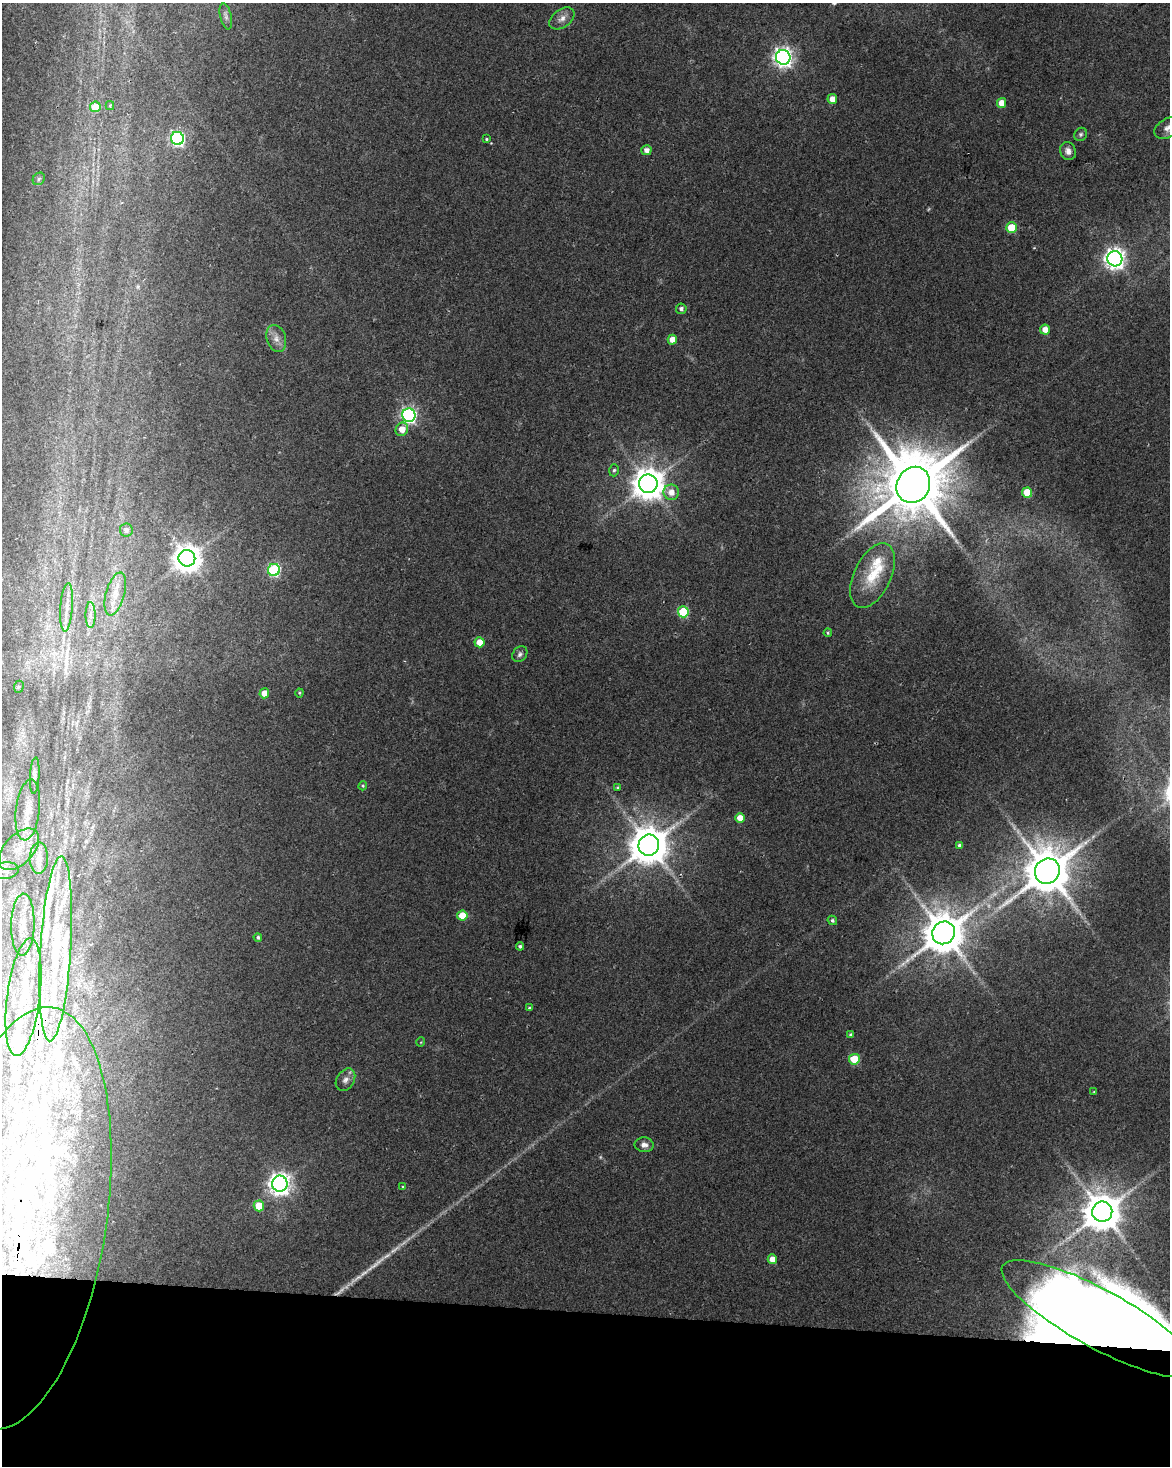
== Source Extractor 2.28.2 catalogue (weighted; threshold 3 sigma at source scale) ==
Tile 10 of 4 x 3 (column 2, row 3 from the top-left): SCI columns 1175-2342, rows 284-1747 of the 4677 x 4900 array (HDU 1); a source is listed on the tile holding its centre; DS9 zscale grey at full resolution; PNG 1172 x 1468 px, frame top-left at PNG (2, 3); each listed source drawn as its Kron ellipse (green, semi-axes under 4 px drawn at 4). Shown black and unused: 11% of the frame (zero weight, under 2 of 3 exposures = <1% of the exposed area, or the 3 px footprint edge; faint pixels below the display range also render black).
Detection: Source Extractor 2.28.2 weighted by HDU 2 'WHT'; one run over the whole footprint, this tile lists its part. Background 0.0368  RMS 0.0047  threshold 0.0212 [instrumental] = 3 sigma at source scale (4.5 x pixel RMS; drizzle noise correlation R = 1.50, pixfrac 1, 0.0396/0.0396 arcsec/px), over >= 5 px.
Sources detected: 116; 6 too faint to see at this stretch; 7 inside a brighter object's white glare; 2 long thin detections or spike segments (spike, bleed or trail) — neither listed nor drawn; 27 inside a brighter listed object's ellipse — not listed separately; the other 74 listed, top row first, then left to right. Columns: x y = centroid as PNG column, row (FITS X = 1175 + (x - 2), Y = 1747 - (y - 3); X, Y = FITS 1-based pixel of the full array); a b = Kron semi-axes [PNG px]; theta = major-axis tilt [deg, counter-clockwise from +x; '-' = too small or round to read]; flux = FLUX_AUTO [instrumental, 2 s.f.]
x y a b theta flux
226 16 13 5 -77 1.5
562 18 14 9 36 3.4
783 57 7 7 - 240
832 99 5 5 - 4.8
1002 103 5 4 - 5.1
110 106 4 3 - 0.83
95 107 5 5 - 13
1168 128 15 9 30 3.5
1081 134 7 6 - 0.99
177 138 6 6 - 110
486 139 3 3 - 0.52
646 150 5 5 - 2.8
1068 151 9 8 - 2.7
39 179 7 5 47 1.1
1011 228 5 5 - 17
1115 259 7 7 - 290
681 309 5 5 - 1.6
1045 330 5 5 - 5.1
276 338 14 9 -74 3.7
672 340 5 4 - 4.8
409 415 7 6 - 130
402 429 7 6 - 6
614 470 6 4 73 0.91
648 484 9 9 - 880
913 485 18 16 62 5100
671 492 8 7 - 4.8
1027 492 5 5 - 13
126 530 6 6 - 2
187 558 8 8 - 600
274 570 6 6 - 61
873 575 35 18 64 18
115 594 22 9 75 7.1
67 607 24 6 86 4.9
683 612 5 5 - 28
90 615 13 5 -90 2.4
828 633 4 3 - 0.56
479 642 5 5 - 7.5
520 654 8 6 49 1.5
19 687 6 5 - 0.89
264 693 5 4 - 6.3
299 693 4 4 - 0.51
35 775 18 4 87 1.9
363 786 4 3 - 0.57
618 788 4 4 - 0.68
28 810 30 12 83 9.5
740 818 5 5 - 5.5
649 845 10 10 - 1500
960 845 4 4 - 1.2
19 849 25 14 47 12
39 858 15 9 88 4.7
5 871 14 8 8 3.7
1047 871 13 12 - 2400
462 915 5 5 - 9.1
832 920 5 4 - 0.98
23 925 31 11 88 11
944 933 12 11 - 1900
258 937 4 4 - 0.83
520 946 4 4 - 0.95
56 949 93 15 86 52
23 997 59 16 83 35
529 1008 4 3 - 0.58
851 1035 4 3 - 1.1
421 1042 5 3 - 0.35
854 1059 5 5 - 18
345 1080 12 8 58 2.7
1094 1092 3 3 - 0.42
644 1145 9 7 -5 2.5
280 1184 8 8 - 340
403 1187 4 3 - 0.52
259 1206 5 5 - 12
1102 1212 10 10 - 1500
21 1218 213 85 81 500
772 1259 5 4 - 4.8
1099 1319 109 29 -29 770
Overlapping masked pixels (flux is a lower limit): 2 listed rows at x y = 21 1218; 1099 1319
Isophote crosses this tile's border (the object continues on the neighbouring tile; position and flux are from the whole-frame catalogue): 3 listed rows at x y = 1168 128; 21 1218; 1099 1319